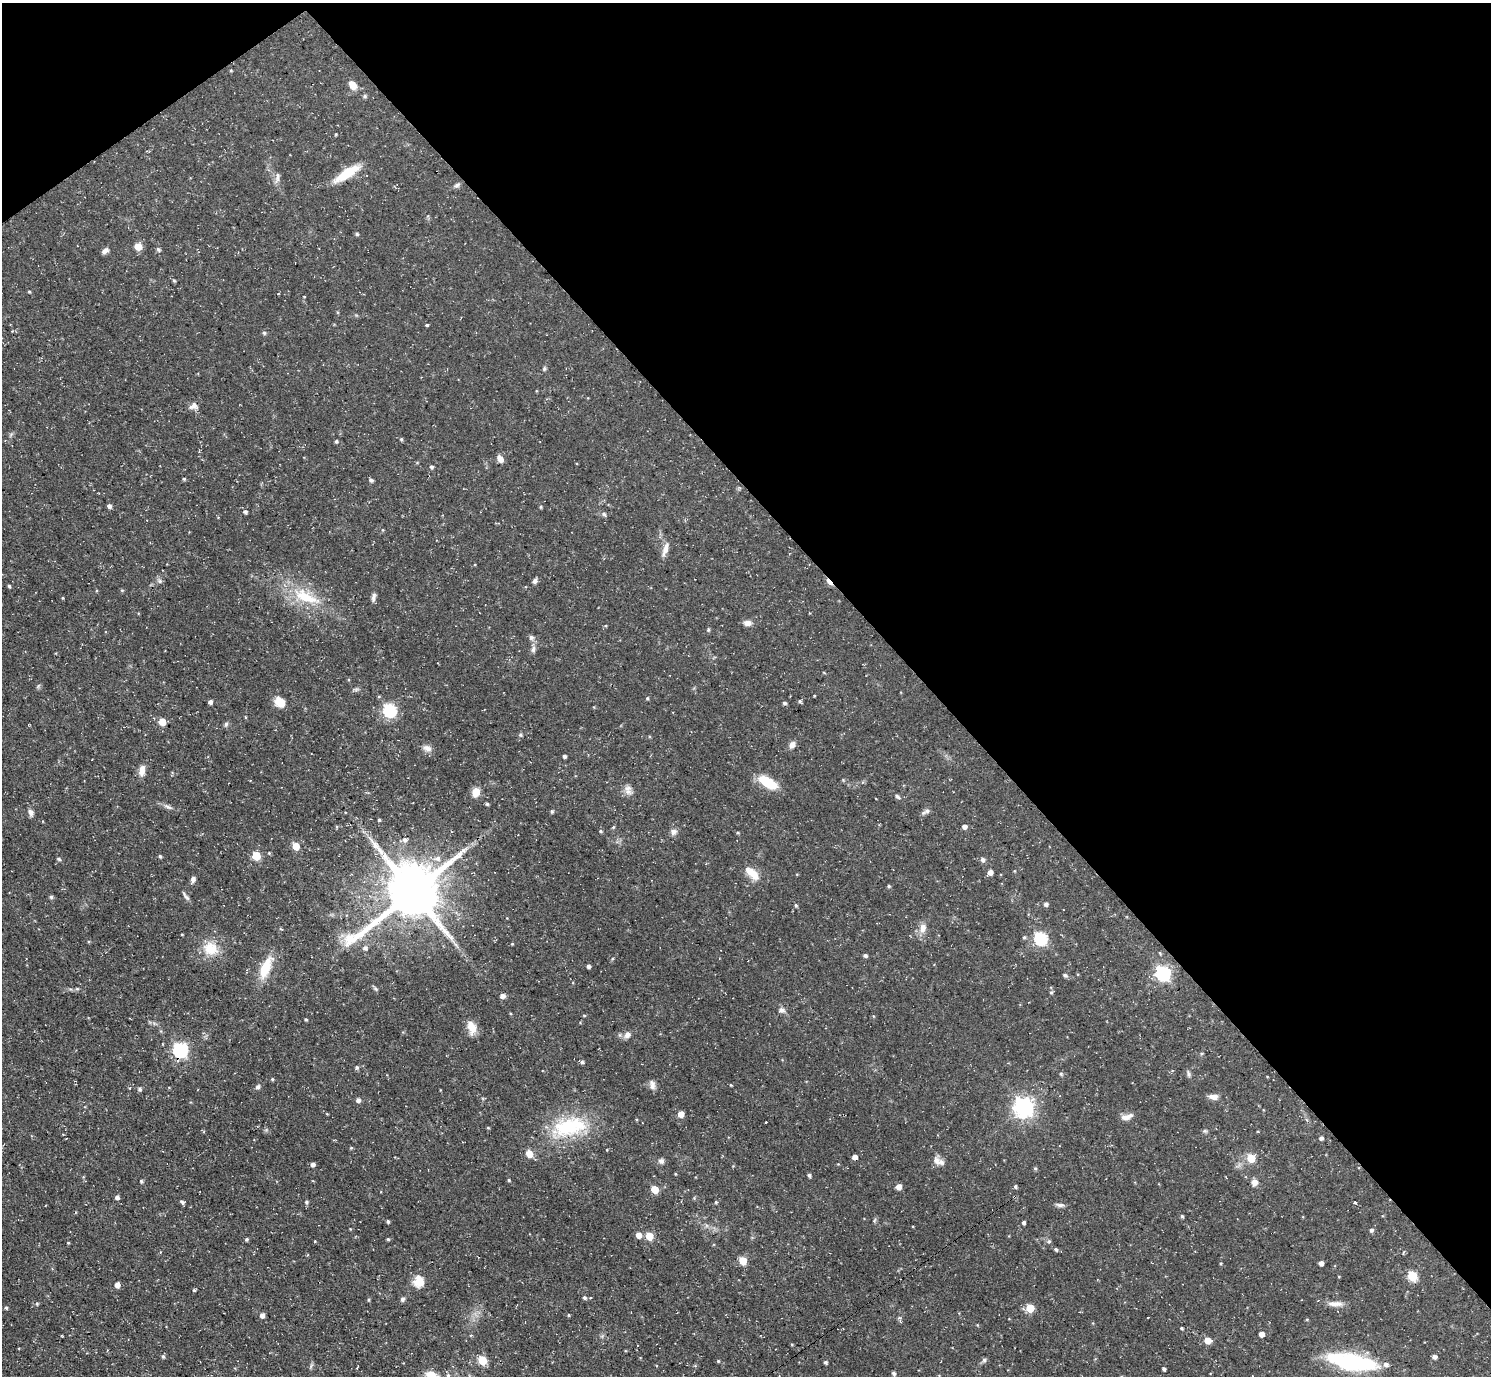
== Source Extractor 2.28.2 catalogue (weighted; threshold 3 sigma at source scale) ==
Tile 3 of 4 x 4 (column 3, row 1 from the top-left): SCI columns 2981-4469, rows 4281-5654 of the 5959 x 5956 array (HDU 1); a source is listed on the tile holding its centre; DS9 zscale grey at full resolution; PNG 1493 x 1378 px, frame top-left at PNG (2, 3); no overlay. Shown black and unused: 40% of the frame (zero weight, under 3 of 4 exposures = <1% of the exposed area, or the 3 px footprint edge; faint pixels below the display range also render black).
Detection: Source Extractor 2.28.2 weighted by HDU 2 'WHT'; one run over the whole footprint, this tile lists its part. Background 0.0482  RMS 0.0042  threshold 0.0189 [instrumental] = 3 sigma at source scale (4.5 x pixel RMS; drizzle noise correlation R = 1.50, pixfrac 1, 0.05/0.05 arcsec/px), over >= 5 px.
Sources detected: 205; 1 inside a brighter object's white glare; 1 cosmic-ray / hot-pixel residue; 1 long thin detection or spike segment (spike, bleed or trail) — not listed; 2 inside a brighter listed object's ellipse — not listed separately; the other 200 listed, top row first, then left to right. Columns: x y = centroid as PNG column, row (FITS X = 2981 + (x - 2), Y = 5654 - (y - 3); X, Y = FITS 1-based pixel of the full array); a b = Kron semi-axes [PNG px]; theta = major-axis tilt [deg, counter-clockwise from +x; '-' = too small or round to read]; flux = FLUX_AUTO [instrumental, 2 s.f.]
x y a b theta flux
231 70 4 3 - 0.4
353 85 11 7 -49 3.9
365 96 6 5 - 0.68
336 134 4 3 - 0.35
347 173 33 10 32 11
277 177 17 5 82 1.7
457 185 10 6 33 1.1
357 234 4 4 - 0.55
138 246 5 5 - 7.9
158 249 6 5 - 0.78
105 251 10 5 41 1.4
174 281 4 4 - 0.51
29 292 4 3 - 0.42
304 296 3 2 - 0.29
427 325 4 3 - 1.2
264 333 5 5 - 0.74
544 369 6 5 - 0.66
193 406 11 9 -1 2.1
401 439 4 4 - 0.51
336 441 4 4 - 0.69
500 459 8 6 -56 2.9
431 467 5 4 - 0.69
184 479 4 4 - 0.51
371 480 6 4 -44 0.91
109 506 5 4 - 1.4
541 507 4 4 - 0.45
245 512 5 4 - 0.89
604 514 7 5 -28 0.89
383 530 5 3 - 0.37
665 549 19 6 72 3
159 581 7 5 -39 1
535 581 7 5 49 1.3
829 582 9 4 -48 7.1
9 586 4 3 - 0.61
122 590 5 3 - 0.41
306 597 41 16 -24 18
373 597 12 5 77 1.4
63 598 5 3 - 0.33
747 623 10 7 -2 2.1
708 630 6 4 -85 0.5
531 637 8 6 -32 1.3
533 649 9 6 76 1.5
647 698 4 3 - 0.51
800 701 5 4 - 0.68
210 702 4 4 - 1.2
280 702 13 10 -44 5.1
784 703 5 4 - 0.8
390 710 6 6 - 59
162 722 5 5 - 9
226 724 6 5 - 0.85
521 735 5 5 - 0.58
792 745 9 7 57 2.2
427 748 13 8 -22 2.3
564 756 4 4 - 0.9
142 771 13 7 82 3.2
768 782 18 9 -32 14
628 790 14 10 -67 2.6
476 792 9 7 66 4.7
897 796 8 5 -36 1
487 804 4 4 - 0.6
168 807 14 5 -26 1.6
927 811 8 7 - 1.3
31 812 9 6 -73 1.6
552 812 6 4 70 0.55
379 820 3 3 - 0.46
613 827 5 4 - 0.46
964 827 5 4 - 2
600 831 4 4 - 0.54
673 832 9 8 - 1.6
738 833 4 3 - 0.44
405 840 6 6 - 1.4
296 846 5 5 - 8.5
269 853 4 4 - 0.43
160 856 4 3 - 0.65
256 856 5 5 - 15
59 859 6 4 -19 0.63
983 860 6 6 - 1.1
990 872 4 4 - 2.9
752 873 22 10 -41 5.5
193 879 8 6 75 1.2
889 886 5 4 - 0.55
412 891 20 15 43 2400
186 896 13 4 -51 1.2
51 897 5 4 - 0.83
1046 904 5 5 - 1.2
796 905 5 4 - 0.59
923 928 14 9 78 3.2
182 934 4 2 - 0.32
1024 937 5 5 - 0.68
1041 938 7 6 - 44
512 944 4 3 - 0.35
210 948 21 19 -13 9.3
365 948 7 6 - 1.3
865 955 5 4 - 0.91
588 966 4 3 - 1
266 968 29 11 68 10
1163 973 7 6 - 83
1065 975 6 5 - 0.8
77 989 5 5 - 0.56
375 989 7 5 -48 0.73
1051 992 5 4 - 0.61
503 996 7 6 - 1.4
781 1010 10 7 12 1.6
873 1016 5 3 - 0.31
306 1019 4 3 - 0.5
472 1027 17 10 -73 4.8
627 1035 9 7 47 2
180 1050 7 6 - 86
1201 1054 5 3 - 0.48
582 1062 5 4 - 0.82
357 1067 6 5 - 0.65
1061 1074 5 4 - 0.52
1189 1074 10 4 -68 0.95
272 1079 4 3 - 0.55
652 1085 12 7 -81 1.9
731 1085 4 3 - 0.33
258 1087 6 5 - 1
130 1088 4 3 - 0.37
140 1089 6 5 - 0.89
1213 1097 11 7 -4 2.5
358 1100 6 5 - 1.2
1023 1107 7 7 - 210
327 1114 4 3 - 0.32
681 1114 5 4 - 5.1
1127 1117 17 7 16 2.8
569 1127 50 25 15 30
488 1128 4 4 - 0.37
1205 1131 7 5 -20 0.66
1321 1138 4 4 - 1.2
351 1148 4 4 - 0.44
607 1150 4 2 - 0.27
529 1154 8 7 - 3.7
854 1157 4 4 - 2.4
1251 1158 5 5 - 10
936 1160 14 10 -65 2.6
661 1161 8 7 - 1.3
313 1164 5 4 - 1.3
675 1174 4 3 - 0.35
809 1175 4 4 - 0.84
509 1180 4 3 - 0.49
141 1181 4 4 - 0.57
312 1181 3 2 - 0.32
1255 1182 9 8 - 2.2
1015 1186 4 4 - 0.7
899 1187 5 4 - 3.5
655 1189 5 5 - 10
117 1197 4 4 - 1.3
182 1202 6 4 -59 0.88
306 1202 5 5 - 0.73
716 1202 4 4 - 0.47
1354 1203 3 3 - 1
1060 1205 11 5 -4 1.2
1182 1216 4 4 - 0.61
388 1221 5 4 - 0.67
1024 1223 4 3 - 1.1
1371 1230 5 5 - 0.92
639 1235 5 5 - 3.9
649 1236 5 5 - 10
246 1239 4 4 - 0.66
388 1239 4 4 - 0.58
315 1241 4 3 - 0.34
1049 1241 5 5 - 0.68
68 1243 4 3 - 0.38
1056 1249 4 4 - 0.75
743 1261 5 5 - 11
1221 1263 4 3 - 0.44
1321 1263 4 4 - 2
1412 1276 5 5 - 23
419 1282 14 13 - 5.3
117 1285 6 6 - 1.9
194 1290 3 3 - 0.54
585 1298 5 4 - 0.73
590 1298 3 2 - 0.41
402 1299 6 5 - 0.96
368 1300 4 4 - 0.53
37 1303 5 4 - 0.56
1337 1304 16 7 -10 2.7
6 1308 5 4 - 0.54
1030 1308 5 5 - 13
262 1315 5 4 - 2
568 1315 4 3 - 0.43
1148 1317 3 2 - 0.38
899 1318 6 4 1 0.63
1307 1319 5 3 - 0.36
1182 1328 3 3 - 0.57
1261 1334 4 4 - 3
62 1336 3 2 - 0.31
1208 1340 5 5 - 6.2
792 1344 5 3 - 0.35
163 1356 5 4 - 0.71
1434 1357 5 4 - 1.2
482 1360 5 5 - 16
984 1360 6 5 - 0.88
718 1361 4 4 - 0.43
826 1362 4 3 - 0.79
1352 1362 51 15 -10 45
1164 1369 4 3 - 0.78
894 1373 5 4 - 0.95
431 1375 13 9 -13 5.2
448 1376 7 6 - 1.2
Overlapping masked pixels (flux is a lower limit): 4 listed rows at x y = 829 582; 1163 973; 180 1050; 854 1157
Isophote crosses this tile's border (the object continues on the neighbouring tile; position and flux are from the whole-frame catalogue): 2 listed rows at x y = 431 1375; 448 1376